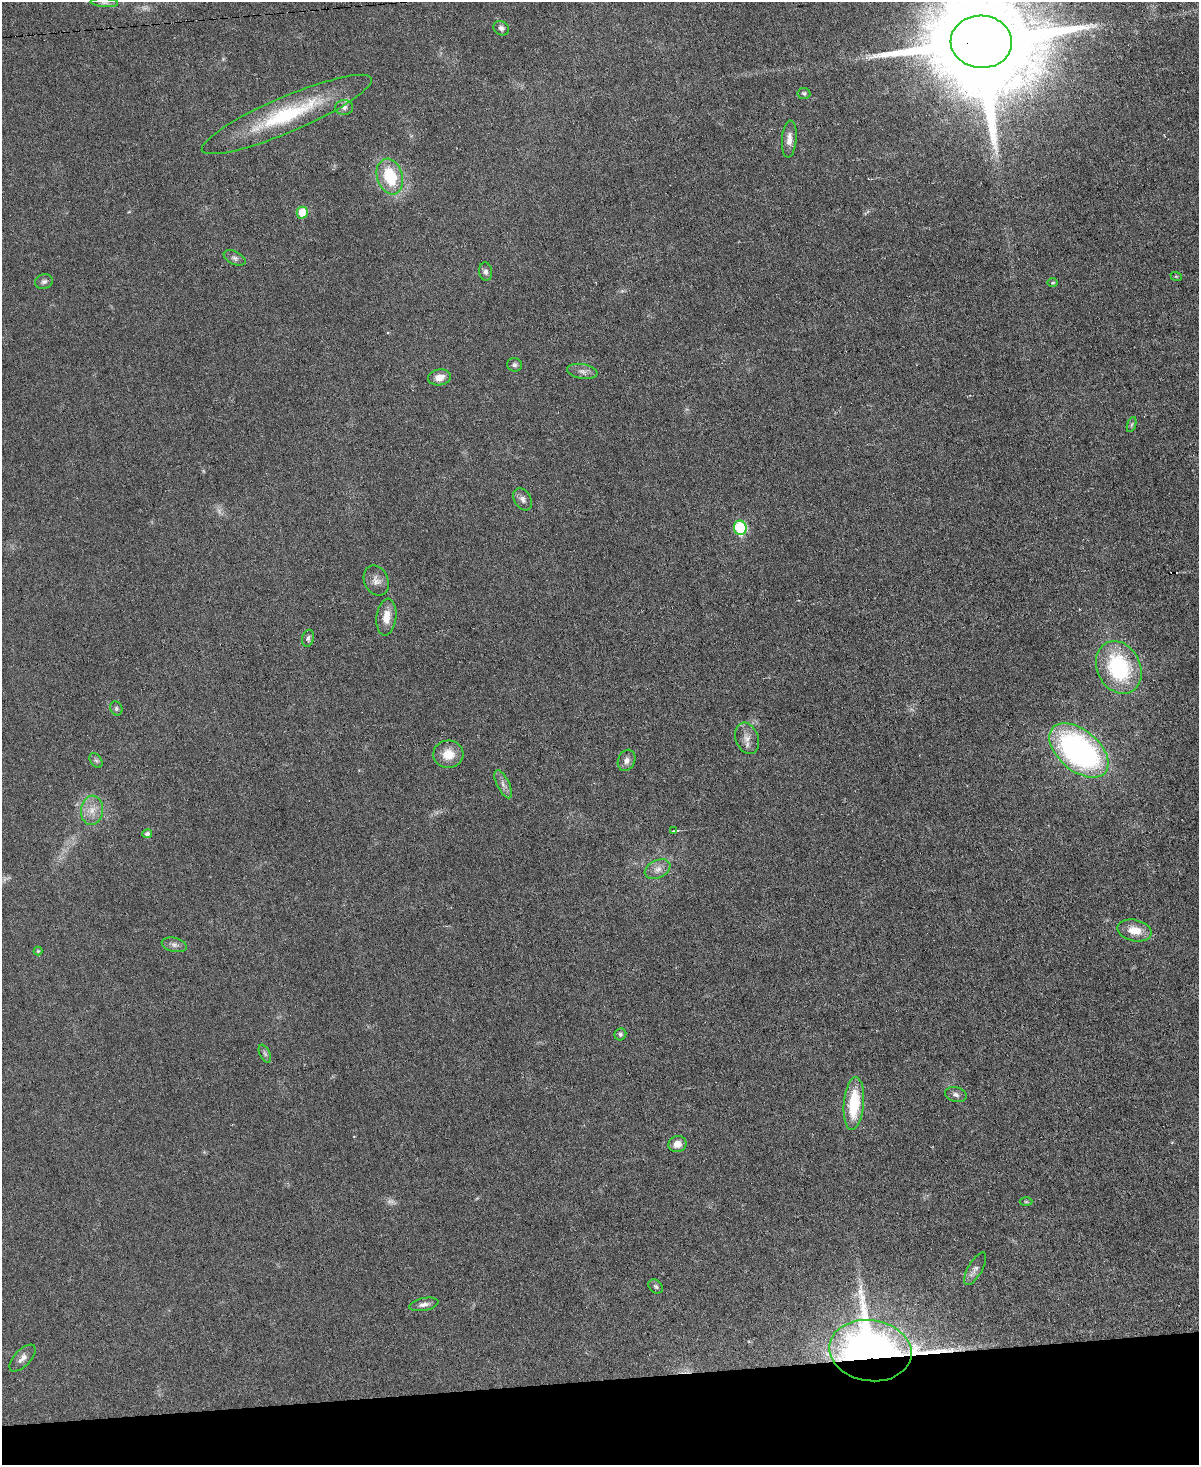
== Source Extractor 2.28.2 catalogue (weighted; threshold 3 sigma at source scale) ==
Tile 10 of 4 x 3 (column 2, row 3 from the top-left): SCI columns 1199-2395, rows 247-1709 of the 4790 x 4768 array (HDU 1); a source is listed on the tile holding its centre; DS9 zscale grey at full resolution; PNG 1201 x 1467 px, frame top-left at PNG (2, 2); each listed source drawn as its Kron ellipse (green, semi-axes under 4 px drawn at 4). Shown black and unused: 6% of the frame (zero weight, under 3 of 6 exposures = <1% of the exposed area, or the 3 px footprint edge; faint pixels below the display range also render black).
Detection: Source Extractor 2.28.2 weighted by HDU 2 'WHT'; one run over the whole footprint, this tile lists its part. Background 0.0345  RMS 0.0041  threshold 0.0169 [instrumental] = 3 sigma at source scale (4.09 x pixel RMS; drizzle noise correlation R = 1.36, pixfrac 0.8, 0.05/0.05 arcsec/px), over >= 5 px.
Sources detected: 54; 3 too faint to see at this stretch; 1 cosmic-ray / hot-pixel residue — neither listed nor drawn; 1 inside a brighter listed object's ellipse — not listed separately; the other 49 listed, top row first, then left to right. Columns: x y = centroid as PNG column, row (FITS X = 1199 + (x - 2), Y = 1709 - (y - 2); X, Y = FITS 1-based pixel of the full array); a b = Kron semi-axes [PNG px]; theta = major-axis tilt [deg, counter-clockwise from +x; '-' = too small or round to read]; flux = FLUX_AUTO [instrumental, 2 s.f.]
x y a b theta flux
104 3 14 4 -3 1.3
501 28 8 7 - 1.4
981 42 31 26 -3 14000
804 93 6 5 - 0.79
344 108 9 7 5 1.5
287 114 92 17 23 37
789 139 18 7 85 3.1
390 176 18 12 -73 17
302 213 6 5 - 9.2
235 258 12 6 -26 1.4
486 272 9 6 -81 1.3
1176 276 6 3 -19 0.34
44 281 9 7 14 1.2
1053 283 5 4 - 0.59
515 365 7 7 - 1.1
582 371 15 7 -10 2.2
439 377 11 8 9 3.4
1132 425 8 3 71 0.61
523 499 12 8 -58 1.9
740 528 7 6 - 29
376 581 16 12 -66 2.9
386 617 18 10 83 5.2
308 638 8 6 75 1
1119 667 27 21 -63 36
116 708 7 6 - 0.89
747 738 16 11 -70 3.3
1079 750 34 20 -40 100
448 754 15 14 - 6.5
96 760 8 5 -52 0.98
627 760 11 8 66 2
503 784 15 6 -64 2
92 810 14 11 83 4.7
673 831 4 2 - 0.27
147 834 5 4 - 1
658 869 13 9 25 2.9
1134 930 17 10 -13 6.5
174 945 13 7 -13 1.6
38 951 4 4 - 0.44
620 1034 6 5 - 0.89
265 1054 9 5 -63 0.97
956 1094 11 7 -14 1.5
854 1104 26 10 85 18
677 1144 9 8 - 3.4
1026 1202 6 4 -1 0.55
975 1269 18 7 60 2.1
656 1286 8 6 -43 0.88
424 1304 15 6 11 2
870 1351 41 30 -8 420
22 1358 17 8 46 2.5
Overlapping masked pixels (flux is a lower limit): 2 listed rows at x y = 981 42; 870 1351
Isophote crosses this tile's border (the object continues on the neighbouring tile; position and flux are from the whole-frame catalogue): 1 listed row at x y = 981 42